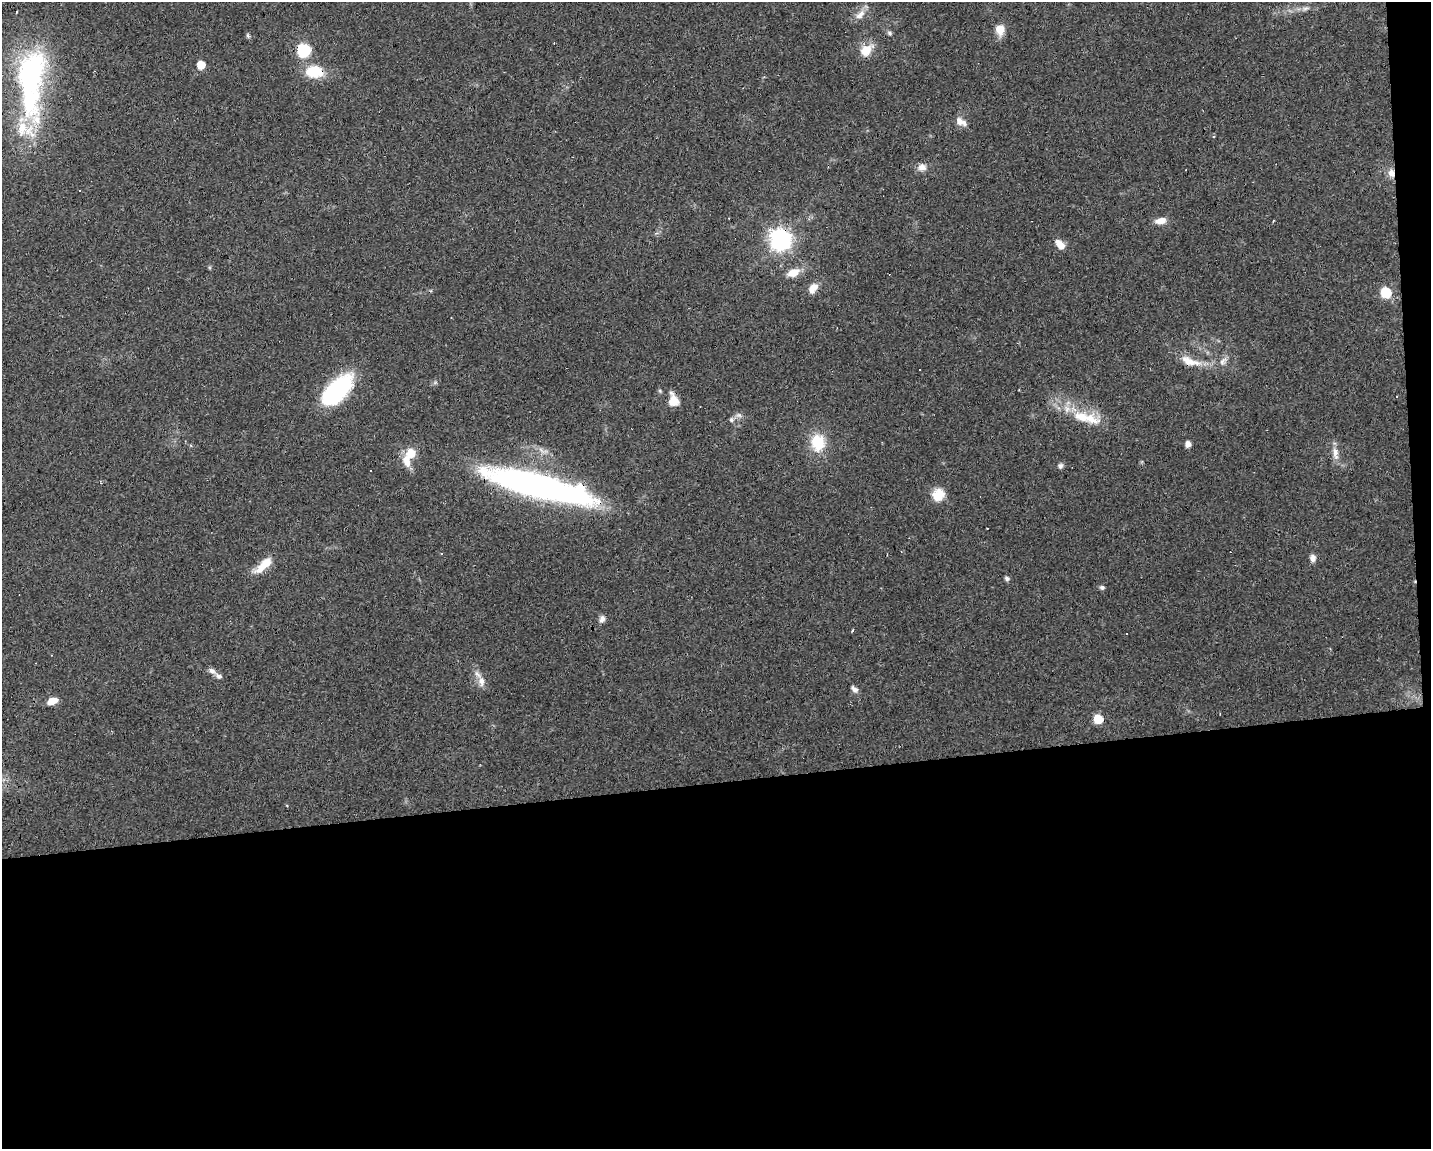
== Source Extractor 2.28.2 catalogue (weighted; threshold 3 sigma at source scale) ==
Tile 12 of 3 x 4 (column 3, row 4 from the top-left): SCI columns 2907-4335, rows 1-1147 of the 4342 x 4589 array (HDU 1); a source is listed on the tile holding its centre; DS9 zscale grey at full resolution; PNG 1433 x 1151 px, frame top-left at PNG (2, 2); no overlay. Shown black and unused: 33% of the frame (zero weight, under 2 of 3 exposures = <1% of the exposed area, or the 3 px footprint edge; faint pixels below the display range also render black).
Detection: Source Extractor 2.28.2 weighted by HDU 2 'WHT'; one run over the whole footprint, this tile lists its part. Background 0.0818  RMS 0.0065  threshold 0.0294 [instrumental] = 3 sigma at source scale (4.5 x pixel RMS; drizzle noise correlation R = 1.50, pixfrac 1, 0.0396/0.0396 arcsec/px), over >= 5 px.
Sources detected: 66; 8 cosmic-ray / hot-pixel residue — not listed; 7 inside a brighter listed object's ellipse — not listed separately; the other 51 listed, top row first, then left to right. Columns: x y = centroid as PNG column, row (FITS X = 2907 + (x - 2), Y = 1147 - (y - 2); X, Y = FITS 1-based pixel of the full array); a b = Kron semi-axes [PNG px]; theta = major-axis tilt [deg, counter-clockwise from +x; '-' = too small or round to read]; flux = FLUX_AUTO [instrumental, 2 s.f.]
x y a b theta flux
1305 8 13 6 18 3
860 15 17 9 44 5.9
1000 30 12 9 -88 8.2
890 33 7 5 -51 1.4
248 35 6 3 83 1.3
866 50 15 11 45 11
303 51 12 12 - 28
201 65 6 6 - 12
314 71 20 14 -5 22
29 75 79 43 88 130
961 122 15 9 -32 4.8
922 167 10 9 - 4.3
1391 173 12 8 -80 5.1
80 190 3 2 - 0.43
1161 221 13 7 11 6.1
1273 221 3 2 - 0.57
780 239 8 8 - 410
1060 244 13 7 -48 6.9
793 273 15 9 23 8.7
813 288 14 9 53 5.8
1386 293 6 6 - 44
1189 361 26 10 -27 11
1222 362 10 6 -1 2.7
337 390 37 17 45 72
673 400 13 9 -77 10
739 415 9 6 -1 2.3
1082 417 26 15 -22 18
731 420 6 6 - 1.7
818 443 17 14 -82 23
1188 444 6 6 - 3.3
541 450 15 6 -35 3.9
411 453 9 8 - 12
1335 453 20 8 -84 5.9
407 461 17 10 -73 8.1
1060 466 7 7 - 1.8
370 470 3 2 - 0.67
539 486 116 22 -14 270
938 495 16 14 58 11
987 528 2 2 - 0.44
441 553 3 3 - 0.7
1313 558 9 7 -83 3.1
262 567 28 10 33 10
1007 578 6 5 - 1.7
1102 587 6 5 - 1.7
602 618 8 7 - 3
852 630 3 2 - 1.2
212 671 11 6 -34 2.9
481 681 14 9 -80 5.1
854 689 10 6 -45 2.5
52 701 11 7 19 7.8
1098 719 6 5 - 26
Overlapping masked pixels (flux is a lower limit): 7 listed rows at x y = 314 71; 29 75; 1391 173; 780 239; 1189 361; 673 400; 539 486